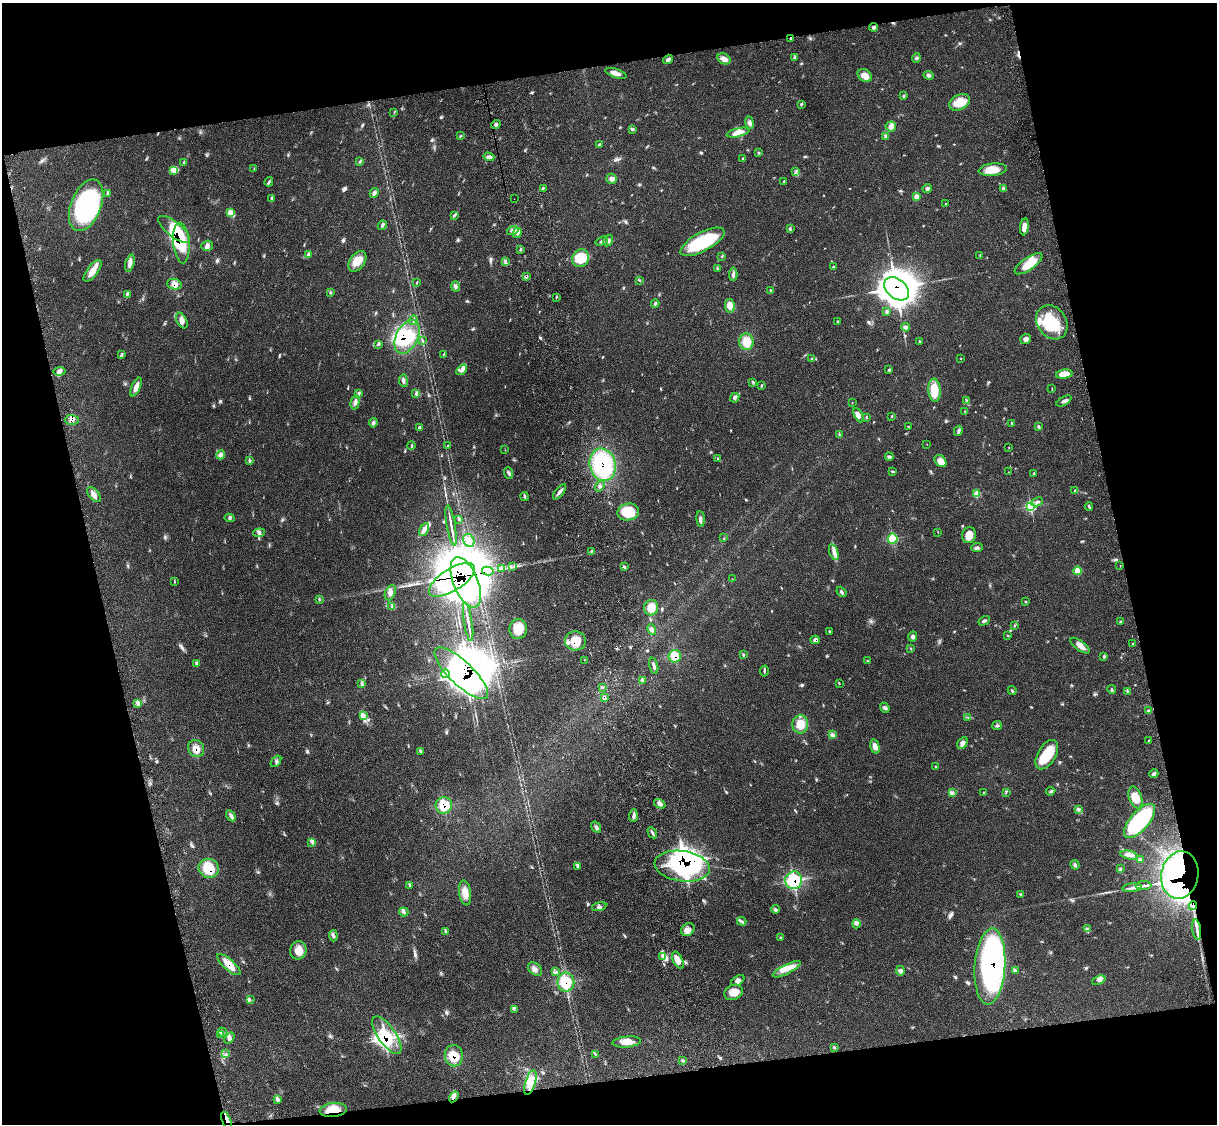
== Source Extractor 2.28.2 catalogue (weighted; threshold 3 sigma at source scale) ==
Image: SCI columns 119-4977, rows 279-4764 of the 5091 x 4932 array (HDU 1 of 3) = the unmasked area's bounding box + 8 px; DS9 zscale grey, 4 x 4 block average (1 PNG px = mean of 4 x 4 image px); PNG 1219 x 1126 px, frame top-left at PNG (2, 3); each listed source drawn as its Kron ellipse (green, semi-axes under 4 px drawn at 4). Shown black and unused: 26% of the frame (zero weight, under 3 of 4 exposures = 6% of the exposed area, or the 3 px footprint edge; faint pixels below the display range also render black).
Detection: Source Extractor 2.28.2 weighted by HDU 2 'WHT'. Background 0.0814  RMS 0.0059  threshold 0.0266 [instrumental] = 3 sigma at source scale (4.5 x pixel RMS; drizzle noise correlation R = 1.50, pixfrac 1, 0.05/0.05 arcsec/px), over >= 5 px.
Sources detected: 372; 34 inside a brighter object's white glare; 3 cosmic-ray / hot-pixel residue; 1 long thin detection or spike segment (spike, bleed or trail) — neither listed nor drawn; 6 coinciding with a brighter row at this scale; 27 inside a brighter listed object's ellipse — not listed separately; the other 301 listed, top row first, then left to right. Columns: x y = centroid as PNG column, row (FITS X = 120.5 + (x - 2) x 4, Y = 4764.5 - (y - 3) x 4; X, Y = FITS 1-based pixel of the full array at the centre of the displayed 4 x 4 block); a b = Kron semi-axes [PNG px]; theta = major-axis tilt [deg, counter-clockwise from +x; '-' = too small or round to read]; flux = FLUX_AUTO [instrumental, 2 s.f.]
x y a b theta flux
873 27 4 4 - 8.3
791 38 3 2 - 3.2
795 57 4 3 - 4.8
916 58 4 3 - 6
668 59 5 3 - 11
724 59 7 5 -28 19
616 73 11 3 -19 20
929 75 5 3 - 7
865 76 8 5 -33 30
904 96 3 2 - 3.5
960 102 11 7 27 58
801 104 3 2 - 4.1
394 112 2 2 - 1.1
749 123 6 4 -81 11
496 125 5 2 - 6.3
891 127 5 5 - 18
632 129 4 3 - 5.1
738 133 11 4 13 46
461 135 2 2 - 1.3
885 137 3 2 - 5.5
599 144 4 2 - 3.8
759 153 2 2 - 2.1
489 157 5 3 - 10
743 158 3 2 - 3.5
359 162 2 2 - 1.6
184 163 3 2 - 2.1
254 169 3 2 - 2.1
993 170 14 6 6 52
174 171 3 2 - 5.4
796 172 2 2 - 2.1
612 179 5 5 - 13
784 181 3 2 - 2.2
269 182 5 2 - 5.2
543 188 3 2 - 2.5
927 189 4 3 - 6.3
1003 189 3 2 - 3.2
107 193 3 2 - 3.2
374 193 5 4 - 9.3
916 197 3 3 - 19
272 198 3 2 - 3.1
514 199 2 2 - 0.74
946 204 3 2 - 1.7
86 205 27 15 68 490
230 213 3 2 - 5.7
454 215 3 2 - 3.2
382 225 5 3 - 6.2
1024 227 8 4 83 28
174 229 19 7 -39 120
790 229 3 2 - 4.1
513 230 6 3 18 9.8
517 233 5 2 - 7.6
608 240 6 3 60 11
602 241 6 3 19 8.2
702 242 24 9 28 230
181 243 20 8 -84 150
207 246 6 5 - 12
520 249 3 2 - 4.1
308 255 3 3 - 4.4
980 255 2 2 - 3
722 256 2 2 - 1.8
581 258 9 8 - 99
357 261 11 7 54 40
505 262 4 2 - 4.8
130 263 8 4 74 17
1028 264 16 6 34 50
833 267 3 2 - 2.1
717 269 2 2 - 1.9
92 271 13 5 52 37
733 274 7 3 86 8.3
526 277 3 2 - 4.6
640 281 2 2 - 1.1
416 283 2 2 - 1.7
174 284 7 5 -12 21
455 286 5 3 - 7.3
897 289 14 9 -40 2700
771 290 4 2 - 4
331 292 2 2 - 2.5
127 294 3 2 - 3.6
556 297 2 2 - 1.7
655 304 4 3 - 5.2
730 306 7 5 -81 42
887 312 3 3 - 5
413 320 5 2 - 4.3
182 321 8 5 -64 19
838 321 3 2 - 2.9
1052 322 18 14 -56 160
906 327 4 3 - 14
407 337 18 11 63 160
1025 339 5 5 - 11
422 340 4 2 - 3
746 342 8 7 - 58
919 342 3 2 - 4.5
378 344 3 2 - 3
121 355 3 2 - 2.6
444 355 2 2 - 1.4
960 358 2 2 - 1.3
812 359 3 2 - 3.5
462 370 6 4 46 14
889 370 3 2 - 4.9
59 371 6 4 4 11
1064 374 8 4 7 49
403 381 6 3 -85 8.5
753 382 4 3 - 4.2
761 386 3 2 - 3.2
136 387 10 4 65 22
1052 389 4 2 - 2.3
934 390 11 6 -84 63
359 394 4 2 - 4.5
416 394 3 2 - 2.5
735 398 5 4 - 10
966 400 3 2 - 2.9
1064 401 8 3 29 11
355 402 7 4 76 12
852 403 2 2 - 1.6
965 411 4 2 - 1.9
859 415 8 3 -64 19
892 416 3 2 - 2.9
866 417 3 2 - 2.9
72 420 7 5 0 17
373 423 4 3 - 7.3
1011 423 4 2 - 4
908 426 2 2 - 1.8
1038 427 4 3 - 5.2
420 428 2 2 - 3.1
958 431 5 3 - 7
839 434 3 2 - 2.1
927 444 2 2 - 0.79
447 445 2 2 - 1.1
411 446 4 2 - 5.2
1009 448 2 2 - 1.4
505 450 2 2 - 0.77
221 455 4 2 - 6.9
889 457 4 3 - 7
718 459 3 2 - 2
249 460 2 2 - 2.2
940 461 7 5 -45 35
603 465 16 13 -76 280
892 471 4 2 - 3.9
1009 472 2 2 - 1.4
509 473 6 3 -68 7.9
1034 473 3 2 - 3.5
600 486 6 3 52 7.4
1075 491 3 2 - 3.2
559 492 9 3 52 14
977 494 3 3 - 34
94 495 9 5 -49 18
525 496 4 2 - 5.5
1037 502 6 3 25 11
1031 506 4 3 - 150
1089 506 4 2 - 4.9
628 512 11 8 12 100
230 518 5 2 - 4.6
459 519 2 2 - 2.4
701 519 7 3 -83 10
451 526 20 2 -80 21
424 530 7 4 62 15
938 532 2 2 - 1.3
259 533 6 3 4 7.5
969 535 8 7 - 43
724 538 2 2 - 0.93
893 539 5 4 - 84
469 540 7 5 -61 21
977 547 6 4 4 8.9
592 551 3 2 - 4.1
834 552 8 3 -70 16
624 566 4 2 - 4.8
1120 566 2 2 - 1.1
512 567 2 2 - 1.4
502 569 2 2 - 2.8
488 571 6 2 -13 9.5
1078 571 4 4 - 30
732 579 2 2 - 1.2
452 580 26 11 32 3000
174 582 2 2 - 1.3
466 582 27 12 -67 5100
842 592 6 3 -49 7
390 593 8 5 68 17
319 600 2 2 - 1.7
1025 602 2 2 - 1.2
392 606 4 2 - 5.5
651 608 8 7 - 47
984 621 6 3 30 6.6
1120 621 2 2 - 1.9
468 622 19 2 -81 23
1015 625 2 2 - 1.3
518 629 10 9 - 58
652 629 6 4 -63 12
829 631 3 2 - 3.4
1008 635 2 2 - 2.2
913 636 5 3 - 9.4
815 640 5 3 - 12
575 641 10 9 - 72
1132 643 3 2 - 2.3
1080 646 11 4 -37 22
911 648 2 2 - 1.1
743 655 3 2 - 4
675 656 6 6 - 57
1104 656 4 2 - 4.1
585 660 2 2 - 1.2
867 661 3 2 - 3.3
197 664 2 2 - 2.5
654 666 8 2 -76 9.6
764 671 5 2 - 4.8
461 673 35 12 -44 2600
445 674 4 2 - 7.2
642 681 2 2 - 2.5
362 683 2 2 - 1.8
839 683 2 2 - 1.8
602 687 3 2 - 4
1112 689 4 3 - 4.8
1012 691 4 2 - 3.9
1127 691 3 2 - 2
604 698 3 2 - 11
138 704 3 2 - 4.9
885 708 5 3 - 8.1
1148 711 3 2 - 4
364 716 4 3 - 10
968 717 3 2 - 1.5
800 724 9 8 - 46
997 726 5 3 - 5.8
833 735 3 2 - 5.4
1148 740 2 2 - 1.6
962 743 6 4 60 17
875 746 7 4 -75 18
196 749 9 7 -59 30
420 752 2 2 - 1
1047 755 16 9 60 100
276 761 6 2 51 6.7
936 767 3 2 - 3.1
1154 774 5 3 - 7
1051 791 4 3 - 6.6
1006 792 3 2 - 1.7
952 793 3 2 - 3.5
984 793 4 2 - 3
1135 797 11 6 -70 49
660 804 6 4 -33 11
444 805 8 8 - 71
1078 809 3 2 - 4
231 816 6 3 -59 9.2
633 816 6 3 86 11
1140 821 21 9 49 370
596 827 6 3 -57 8.3
652 833 6 2 -61 6.1
312 842 3 2 - 4.9
1129 855 9 4 -11 15
1140 860 4 3 - 5.4
1075 865 5 3 - 6.4
578 866 4 2 - 5
682 866 28 15 -8 450
209 868 10 9 - 81
1120 869 3 2 - 3
1180 875 24 18 81 1000
794 880 9 8 - 170
410 885 3 2 - 2.5
1144 885 8 3 3 11
1132 888 9 2 4 12
465 893 12 6 -81 31
1021 895 2 2 - 2
1193 906 4 2 - 6.7
599 907 7 3 15 9.1
775 909 4 3 - 6.9
404 912 5 2 - 5.4
742 921 5 2 - 5.4
856 924 4 3 - 7.6
1088 928 2 2 - 1.1
688 929 7 6 - 19
1197 930 10 3 -82 17
446 931 3 2 - 3.1
333 936 6 2 -86 5.9
781 938 3 2 - 2.7
298 950 9 8 - 39
662 956 2 2 - 3.8
678 960 9 4 -63 25
229 965 15 5 -41 50
990 966 38 15 86 690
535 969 8 5 -41 17
787 969 15 4 27 37
900 971 5 4 - 7.3
1015 971 4 2 - 5.4
556 972 3 2 - 2.7
738 980 7 4 35 17
1099 980 7 3 23 9
566 982 9 8 - 110
733 992 9 7 23 43
250 1000 2 2 - 1.8
514 1009 2 2 - 2.1
222 1032 5 2 - 5
221 1035 2 2 - 2.4
387 1035 22 9 -55 110
229 1038 6 3 52 9.6
627 1042 14 5 5 36
835 1047 2 2 - 1.5
226 1054 2 2 - 1.8
595 1054 2 2 - 1.3
454 1056 10 9 - 62
683 1060 4 2 - 3.5
530 1083 13 5 72 31
454 1097 6 2 57 10
278 1099 2 2 - 2.3
333 1110 14 7 6 71
226 1120 9 2 -69 12
Overlapping masked pixels (flux is a lower limit): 35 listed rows (the first 20) at x y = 791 38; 174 229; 181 243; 526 277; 174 284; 897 289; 407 337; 72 420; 603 465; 1031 506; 488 571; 452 580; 466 582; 815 640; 575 641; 675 656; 461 673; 604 698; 196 749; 444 805
Diffuse or blended objects may show on this block-average render without a row.